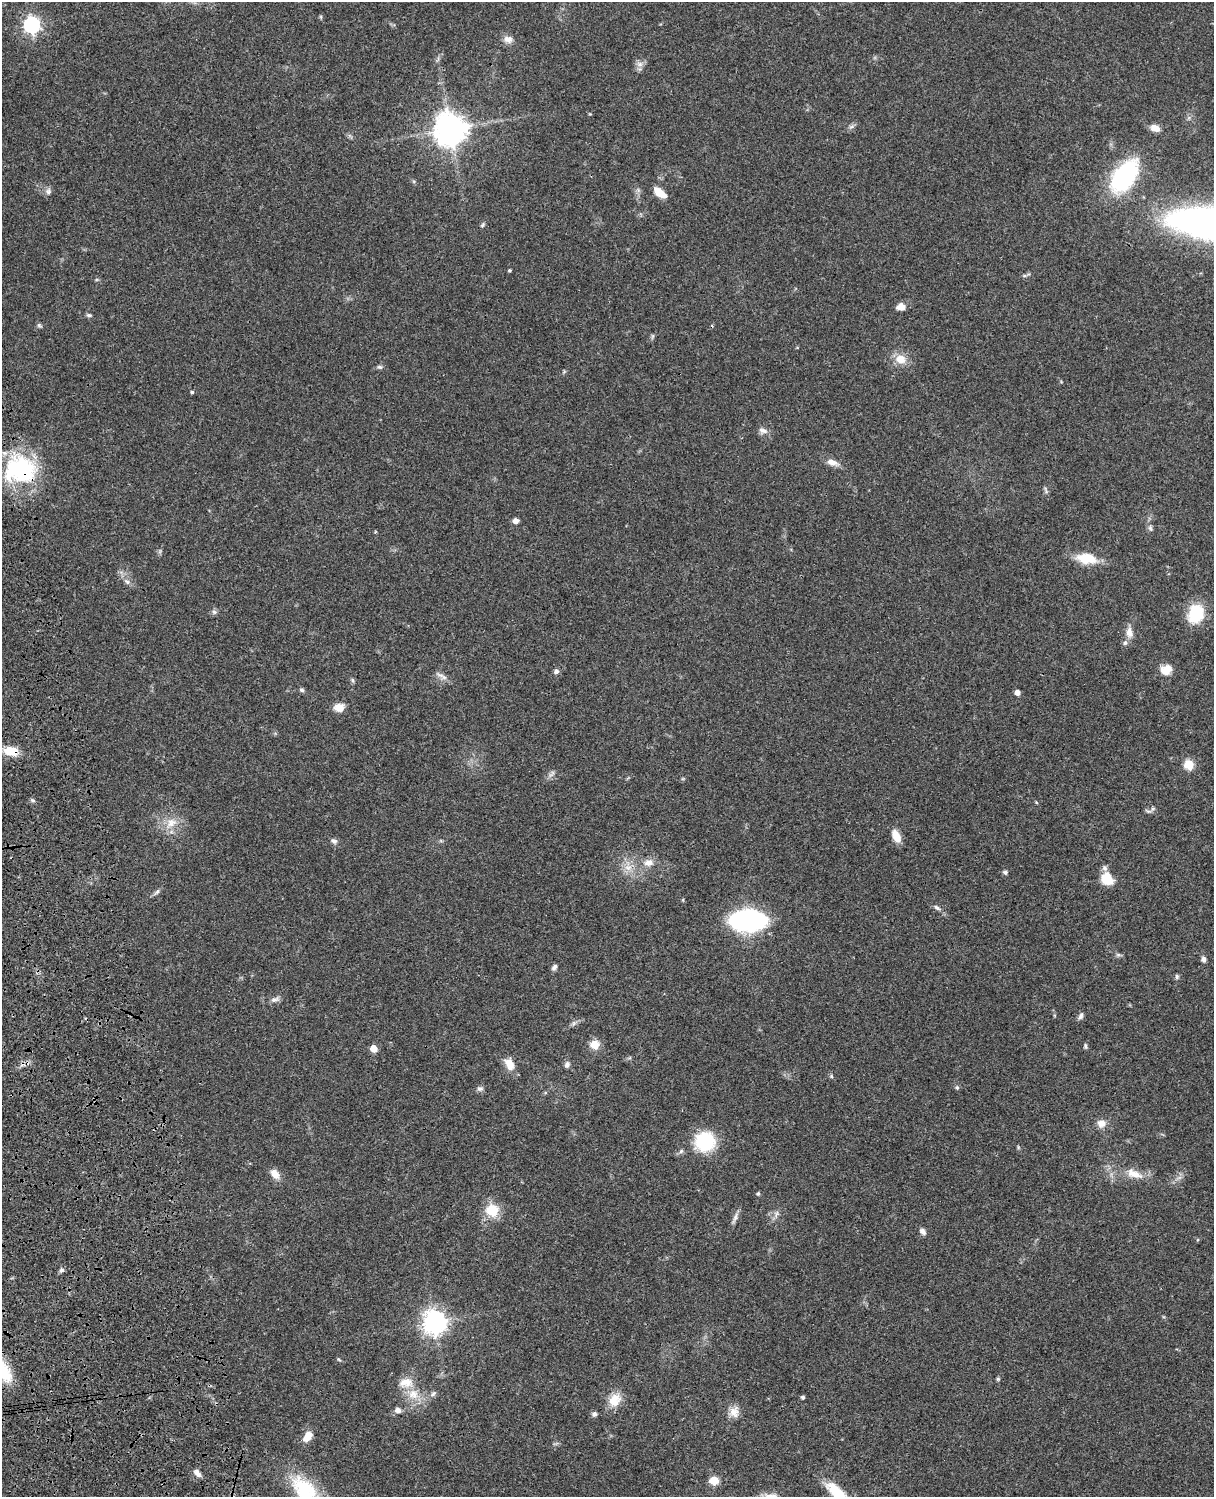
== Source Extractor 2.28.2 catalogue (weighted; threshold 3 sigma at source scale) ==
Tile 7 of 4 x 3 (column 3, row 2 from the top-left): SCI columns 2546-3757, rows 1773-3267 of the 5088 x 4927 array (HDU 1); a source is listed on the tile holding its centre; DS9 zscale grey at full resolution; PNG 1216 x 1499 px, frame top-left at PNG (2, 2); no overlay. Shown black and unused: <1% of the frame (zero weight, under 3 of 4 exposures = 6% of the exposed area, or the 3 px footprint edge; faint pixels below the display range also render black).
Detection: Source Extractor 2.28.2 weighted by HDU 2 'WHT'; one run over the whole footprint, this tile lists its part. Background 0.0766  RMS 0.0058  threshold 0.0261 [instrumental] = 3 sigma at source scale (4.5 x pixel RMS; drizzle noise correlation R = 1.50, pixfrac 1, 0.05/0.05 arcsec/px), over >= 5 px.
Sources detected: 100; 2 cosmic-ray / hot-pixel residue — not listed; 3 inside a brighter listed object's ellipse — not listed separately; the other 95 listed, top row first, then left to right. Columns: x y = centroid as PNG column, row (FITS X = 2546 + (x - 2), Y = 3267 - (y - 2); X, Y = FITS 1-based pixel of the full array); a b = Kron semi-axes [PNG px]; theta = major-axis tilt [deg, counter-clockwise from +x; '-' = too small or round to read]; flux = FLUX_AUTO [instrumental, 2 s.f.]
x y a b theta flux
321 17 6 3 -72 0.65
32 25 7 7 - 170
508 39 13 10 -19 3.6
640 64 9 7 -15 2.4
851 127 9 4 19 1.2
1155 128 11 7 -18 4.9
450 129 10 10 - 930
1124 176 29 16 55 87
48 191 9 8 - 2.1
660 193 14 7 -39 8.8
482 225 7 4 61 0.94
509 270 3 3 - 0.78
901 307 10 8 4 3.9
89 315 7 5 -2 1.1
39 325 6 5 - 1.1
652 336 7 4 89 0.86
900 359 12 10 -16 7.7
379 367 7 5 -3 1.2
192 392 4 4 - 0.95
763 431 12 8 -13 2.8
832 462 15 7 -17 4.5
20 470 41 33 -5 59
1046 490 13 3 -68 0.93
515 521 6 5 - 3
1150 528 9 5 -69 1.5
1086 558 25 12 -9 14
127 582 8 5 -53 1.8
214 612 6 6 - 1.4
1196 613 23 18 75 19
1129 633 15 9 -81 4.3
1166 670 14 11 30 6.6
556 671 6 6 - 1.7
440 675 13 6 -19 2.6
352 680 7 5 -74 1
302 690 6 5 - 1.1
1017 692 4 4 - 3.8
339 707 11 9 3 5.8
11 751 16 10 -6 12
1189 764 5 5 - 29
552 774 12 4 50 1.6
33 800 6 4 -29 0.98
1036 802 5 3 - 0.52
1153 809 7 5 30 1.4
171 823 19 11 43 7.8
896 836 14 7 -65 7.3
334 841 9 7 -31 1.8
648 863 15 10 2 5.1
628 867 12 9 5 5.1
1005 872 6 5 - 1.1
1107 879 15 12 -54 11
157 892 12 5 43 1.6
937 908 9 5 -33 1.6
748 920 21 12 0 180
1118 955 7 4 -1 1.1
1203 959 6 5 - 2
554 967 8 5 52 1.6
1177 977 6 5 - 0.98
275 1000 12 6 13 2.3
1081 1016 10 5 68 1.7
574 1023 7 4 89 1.1
594 1045 11 10 - 6.7
1085 1046 6 4 -82 1
374 1048 5 5 - 10
509 1064 17 11 -61 6.5
567 1065 8 6 76 1.9
831 1076 5 5 - 0.85
480 1088 9 7 -12 1.7
957 1088 6 5 - 0.92
1101 1123 10 9 - 4.6
705 1141 18 17 - 36
681 1151 7 4 45 1.1
275 1174 14 9 -50 4.9
1134 1174 24 11 -18 8.5
758 1194 5 4 - 0.88
492 1210 15 14 - 14
776 1214 12 4 81 1.6
735 1218 18 5 69 2.4
923 1232 9 6 -48 2.3
61 1270 7 6 - 1.4
434 1322 8 8 - 510
339 1359 6 4 -44 0.67
6 1375 21 17 -68 14
998 1379 6 5 - 0.77
413 1394 15 14 - 9.4
433 1394 10 5 38 1.6
803 1397 4 3 - 1.3
615 1400 19 15 59 8.8
398 1410 8 7 - 2.5
734 1412 15 12 87 5
594 1414 6 6 - 1.6
307 1436 12 7 59 7.3
197 1473 11 6 -49 2.7
714 1480 5 5 - 23
834 1488 28 15 -40 13
305 1490 43 22 -46 33
Overlapping masked pixels (flux is a lower limit): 2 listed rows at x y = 20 470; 11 751
Isophote crosses this tile's border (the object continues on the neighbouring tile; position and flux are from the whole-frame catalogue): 2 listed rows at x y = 6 1375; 305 1490